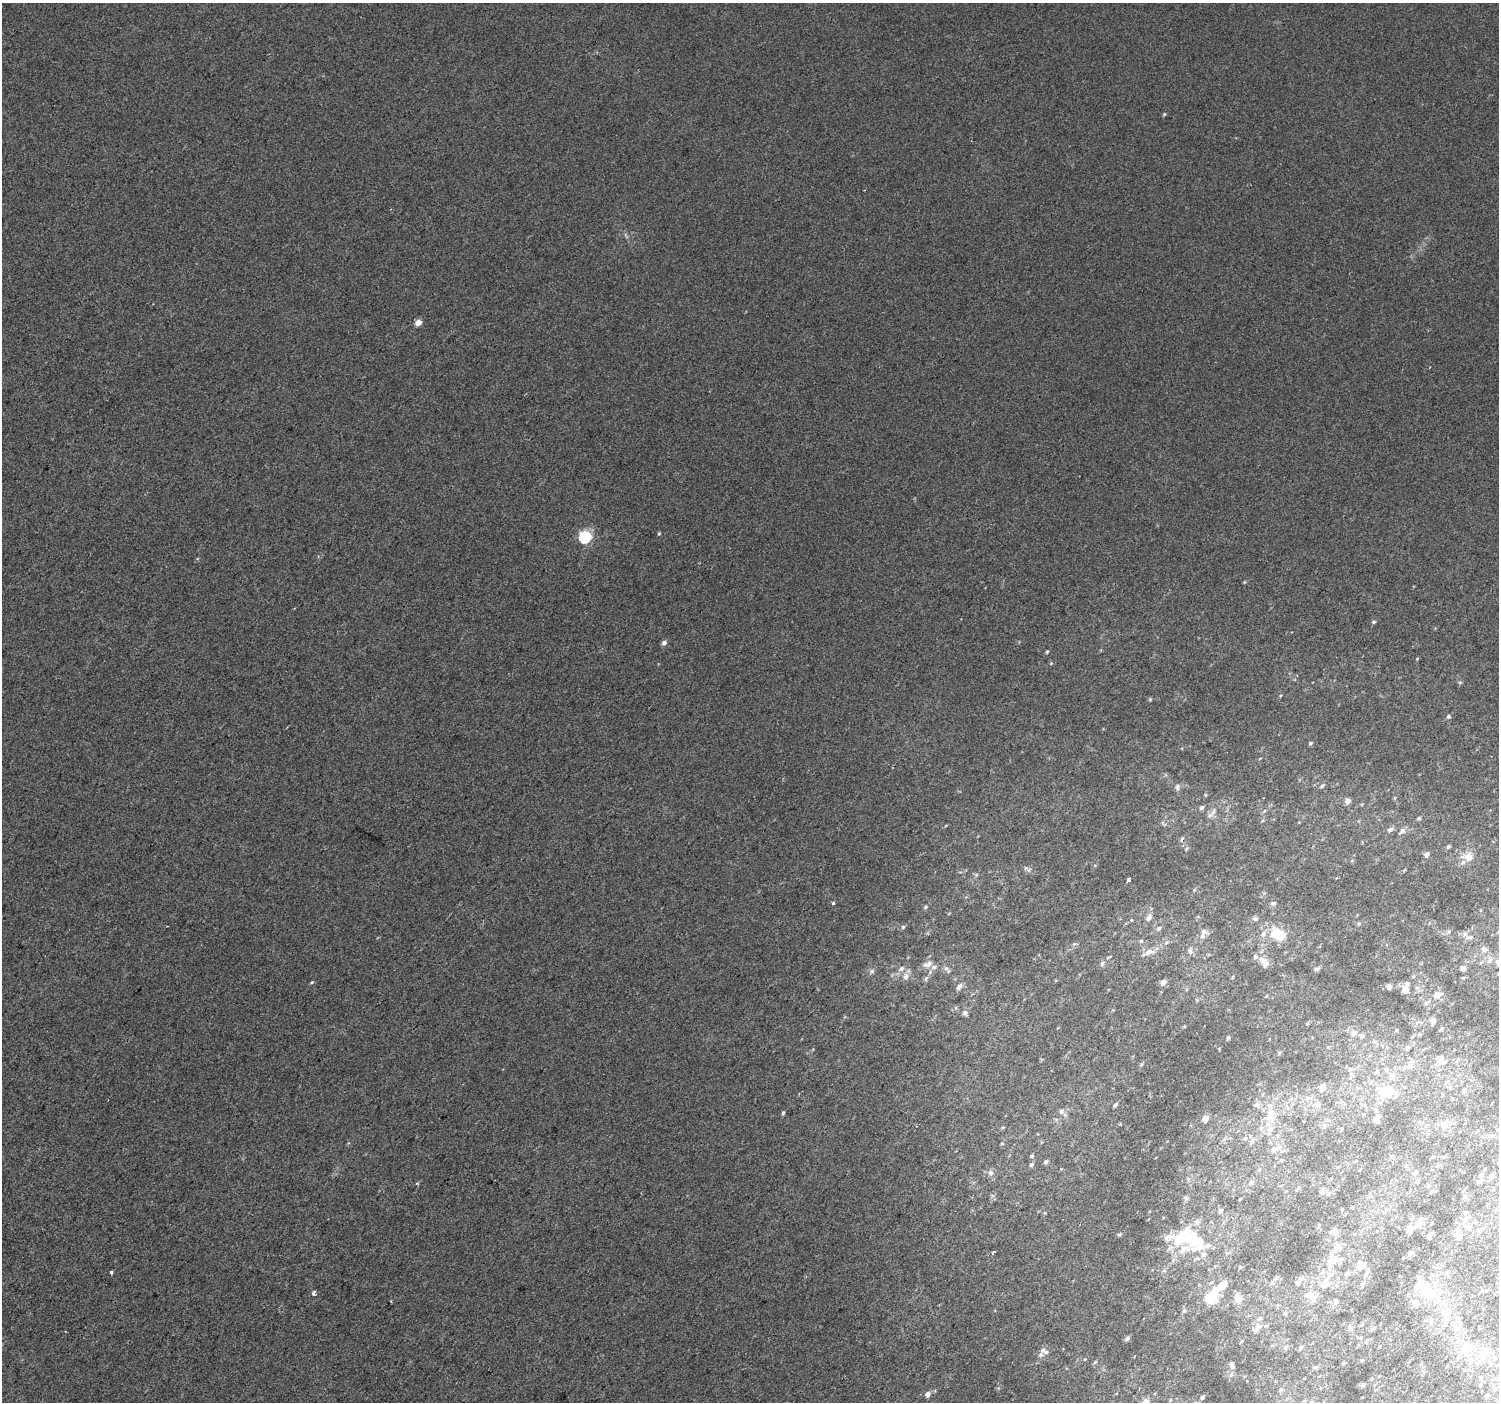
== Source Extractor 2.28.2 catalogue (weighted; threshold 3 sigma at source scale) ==
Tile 7 of 4 x 4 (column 3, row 2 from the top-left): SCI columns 2998-4494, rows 3045-4444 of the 5990 x 6020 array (HDU 1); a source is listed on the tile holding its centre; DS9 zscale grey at full resolution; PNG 1501 x 1404 px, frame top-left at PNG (2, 3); no overlay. Shown black and unused: <1% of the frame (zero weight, under 2 of 3 exposures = <1% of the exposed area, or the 3 px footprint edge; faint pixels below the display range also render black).
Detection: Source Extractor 2.28.2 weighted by HDU 2 'WHT'; one run over the whole footprint, this tile lists its part. Background 0.00681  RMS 0.0057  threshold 0.0258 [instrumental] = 3 sigma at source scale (4.5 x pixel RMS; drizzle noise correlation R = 1.50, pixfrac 1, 0.0396/0.0396 arcsec/px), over >= 5 px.
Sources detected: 188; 7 inside a brighter object's white glare — not listed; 16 inside a brighter listed object's ellipse — not listed separately; the other 165 listed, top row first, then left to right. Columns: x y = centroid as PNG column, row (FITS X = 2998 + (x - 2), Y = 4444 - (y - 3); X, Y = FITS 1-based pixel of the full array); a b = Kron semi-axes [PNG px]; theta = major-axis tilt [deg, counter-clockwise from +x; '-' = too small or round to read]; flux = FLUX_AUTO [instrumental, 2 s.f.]
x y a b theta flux
1164 114 5 4 - 0.74
418 322 5 4 - 5.7
659 534 5 4 - 0.67
585 537 6 6 - 79
1374 622 5 4 - 0.89
664 643 6 5 - 2
1047 652 4 3 - 0.68
1150 699 5 4 - 0.63
1449 717 5 5 - 1.1
1310 743 5 4 - 1
1322 786 7 5 37 1.2
1177 787 8 7 - 1.9
1395 798 6 4 89 0.65
1347 801 5 5 - 3.9
1202 807 6 5 - 1.3
1210 815 12 7 34 2.6
1419 818 5 4 - 0.81
1164 824 12 3 -40 1.1
1390 830 7 5 32 2
1402 831 10 6 43 2.2
1182 839 9 4 61 0.97
1448 847 4 4 - 0.94
1186 849 6 4 46 0.77
1426 854 6 5 - 2
1468 857 13 11 -28 5.9
1128 880 4 3 - 1.7
833 903 3 3 - 1.6
1273 903 8 5 8 1.4
926 907 6 4 28 0.92
1149 918 9 7 67 2.7
1255 919 8 5 -18 1.4
1359 923 6 5 - 0.87
903 927 5 5 - 0.96
1159 929 7 5 48 1.4
1277 932 19 12 20 13
1448 932 6 4 71 0.92
1202 936 13 9 40 3.3
1470 937 13 5 7 2.1
1141 941 5 5 - 0.88
1166 942 7 6 - 1.4
1074 944 6 4 43 0.91
1484 949 8 7 - 2.2
1190 950 10 7 -81 2.3
1150 952 16 8 12 4.7
1264 961 15 9 -30 4.6
1102 963 8 5 58 1.4
928 964 16 8 22 3.7
901 968 8 6 45 2.2
1463 968 6 5 - 1.7
947 969 12 6 -51 2.1
1316 969 7 5 2 1.3
872 971 6 6 - 1.3
1413 976 5 4 - 0.66
906 977 9 8 - 2.9
926 978 9 5 63 1.4
312 982 5 4 - 0.64
1163 982 7 6 - 2.6
1407 983 7 6 - 1.6
959 987 10 6 48 2.4
1389 987 6 5 - 1.8
1417 988 6 4 -18 0.92
1405 990 7 6 - 3.7
1437 994 7 5 29 5
1266 996 5 3 - 0.44
1427 1003 8 5 42 1.5
965 1013 7 7 - 1.8
1433 1021 8 7 - 1.8
1397 1030 5 3 - 0.57
1354 1033 9 7 1 2.8
1420 1034 5 4 - 0.74
1228 1037 5 4 - 1
1407 1047 7 5 75 1.1
1441 1061 15 9 87 4.1
1141 1065 6 3 20 0.68
1409 1066 9 8 - 2.8
1350 1069 5 5 - 1
1386 1069 7 4 81 0.93
1377 1072 6 5 - 0.95
1392 1075 9 7 90 2.5
1322 1087 12 5 73 2
1464 1090 5 5 - 1
1387 1093 24 14 4 11
1116 1104 6 4 45 1.2
1257 1105 11 6 28 2
1061 1111 7 6 - 1.6
783 1113 5 4 - 0.89
1271 1115 23 12 -83 12
1205 1119 5 4 - 7
1376 1119 6 5 - 3.2
1341 1129 4 3 - 0.6
1252 1141 9 5 61 1.9
1274 1150 10 9 - 3.4
1032 1156 5 4 - 0.82
1392 1157 6 5 - 0.89
1046 1162 6 4 32 1.3
1031 1164 6 4 47 1
1259 1170 6 4 45 0.83
1359 1170 4 2 - 0.45
1416 1172 9 4 56 1.1
991 1173 7 6 - 2
1482 1174 6 5 - 1.1
1492 1175 7 5 42 1.5
1417 1181 6 5 - 1.2
1479 1182 9 5 -3 1.3
417 1183 5 3 - 0.57
1251 1183 7 5 74 1.3
1428 1186 6 5 - 0.81
1298 1188 6 4 55 0.73
1322 1191 7 6 - 2.4
1432 1191 7 5 31 1.1
1465 1197 8 6 -75 1.4
1186 1198 7 4 -88 0.99
1240 1199 3 2 - 0.47
1220 1210 5 5 - 1.2
1465 1220 12 8 66 4
1319 1225 6 3 59 0.68
1417 1225 9 8 - 2.9
1409 1229 8 7 - 3.2
1481 1229 11 5 19 1.9
1333 1230 12 6 39 2.1
1119 1234 6 4 18 0.85
1430 1235 7 3 45 1.9
1459 1236 8 7 - 2.7
1197 1243 35 21 -40 26
1170 1248 9 6 50 1.9
1337 1248 12 9 40 4.7
994 1252 4 3 - 1
1410 1253 6 5 - 1.6
1330 1262 15 12 50 8.4
1362 1266 10 7 22 3.3
1240 1267 4 4 - 0.5
111 1273 4 3 - 3
1299 1282 12 6 54 3.1
1327 1284 17 11 -24 6.6
1362 1284 6 4 70 0.85
1426 1289 20 11 56 11
313 1293 3 3 - 4.3
1311 1295 11 8 35 3.8
1212 1297 16 10 65 15
1238 1297 14 7 -70 3.1
1336 1301 7 6 - 1.4
1184 1311 6 5 - 0.88
1285 1313 5 5 - 0.83
1260 1318 8 4 36 1
1458 1319 9 5 52 1.3
1456 1329 8 6 45 1.9
1127 1338 6 5 - 1.5
1241 1341 5 3 - 0.6
1286 1347 8 5 40 1.2
1301 1347 7 4 72 0.88
1466 1349 18 14 -77 8.3
1486 1352 11 8 50 8.1
1041 1355 12 7 58 2.7
1494 1359 6 5 - 1.1
1362 1360 5 3 - 0.54
1095 1362 6 4 45 0.71
1343 1363 5 3 - 0.62
1232 1365 11 5 -80 1.6
1315 1367 5 5 - 0.87
1363 1385 6 4 31 1.2
1480 1385 4 3 - 0.64
927 1394 5 5 - 3.4
1202 1397 6 4 59 1.2
1170 1400 4 4 - 0.59
1145 1402 8 7 - 3.1
Isophote crosses this tile's border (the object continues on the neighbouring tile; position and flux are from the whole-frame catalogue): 2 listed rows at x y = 1202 1397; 1145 1402
Unlisted compact peaks at least as high as the median listed source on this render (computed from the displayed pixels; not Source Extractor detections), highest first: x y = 1417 659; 1051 663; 1244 582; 1026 868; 1460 682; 1281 695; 1205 794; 946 825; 1194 890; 956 1008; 976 875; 1045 1213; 998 1388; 1095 865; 1002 1143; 1085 1359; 927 933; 1264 811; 1352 861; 1279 1053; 1260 758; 197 559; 1184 1026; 960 872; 1132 920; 1061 1169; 1113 1010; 1219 1049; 1262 821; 349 1143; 1404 870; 845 1017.